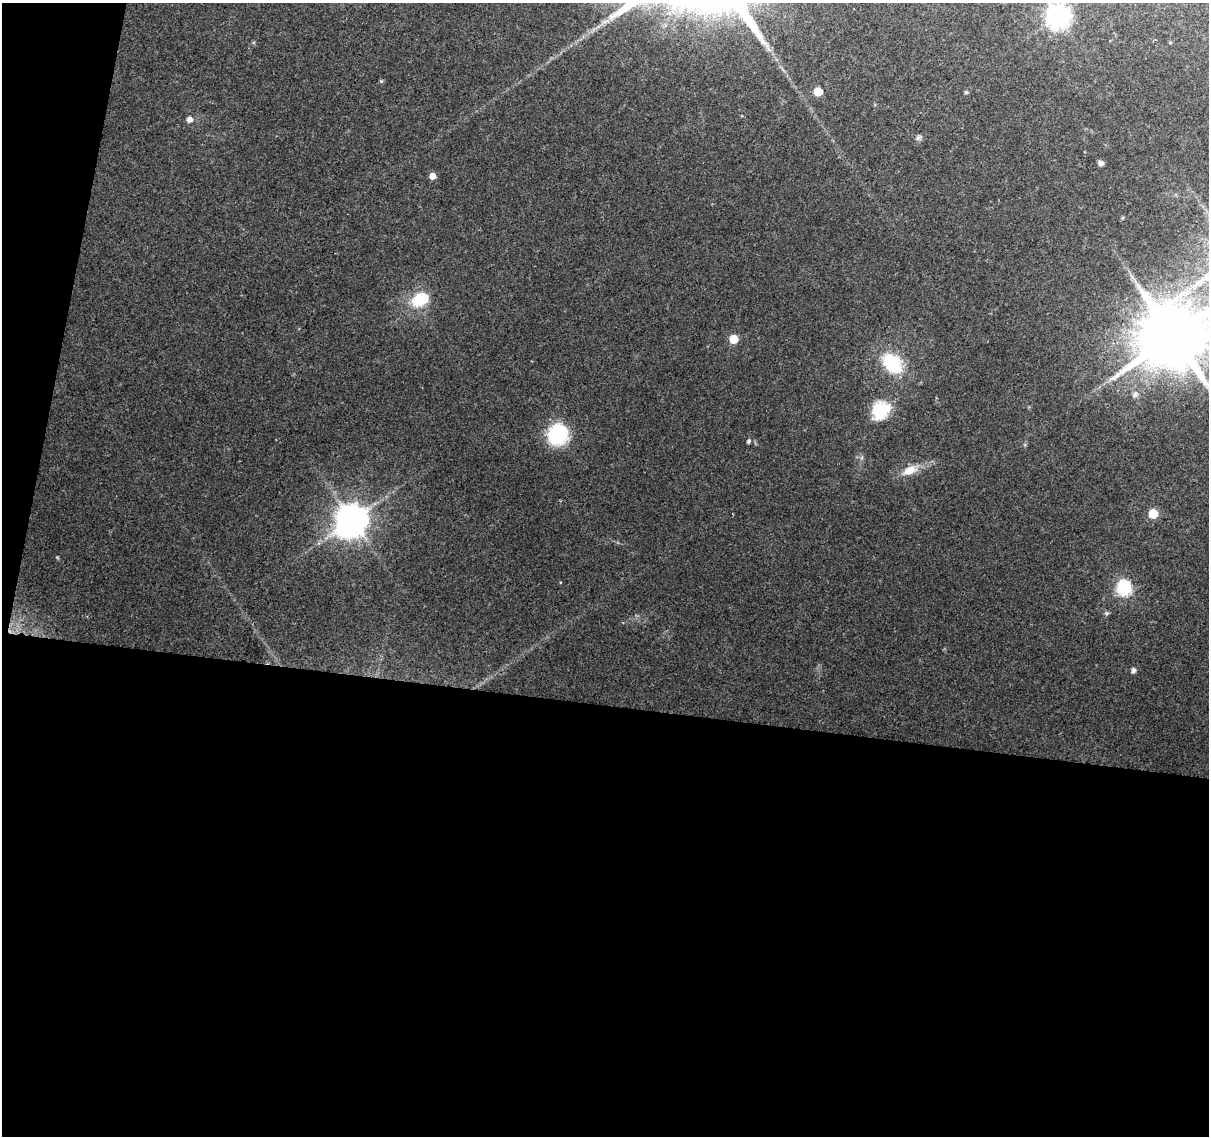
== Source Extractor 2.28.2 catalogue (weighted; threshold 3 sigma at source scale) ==
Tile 13 of 4 x 4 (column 1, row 4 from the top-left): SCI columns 1-1207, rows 225-1358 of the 4835 x 5046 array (HDU 1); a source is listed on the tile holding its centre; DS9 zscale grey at full resolution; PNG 1211 x 1138 px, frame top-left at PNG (2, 3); no overlay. Shown black and unused: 41% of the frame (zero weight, under 2 of 3 exposures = <1% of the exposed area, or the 3 px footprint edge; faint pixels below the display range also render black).
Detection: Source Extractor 2.28.2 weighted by HDU 2 'WHT'; one run over the whole footprint, this tile lists its part. Background 0.138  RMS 0.0098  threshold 0.0441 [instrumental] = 3 sigma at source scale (4.5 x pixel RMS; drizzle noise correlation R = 1.50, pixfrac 1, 0.0396/0.0396 arcsec/px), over >= 5 px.
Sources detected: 22; all 22 listed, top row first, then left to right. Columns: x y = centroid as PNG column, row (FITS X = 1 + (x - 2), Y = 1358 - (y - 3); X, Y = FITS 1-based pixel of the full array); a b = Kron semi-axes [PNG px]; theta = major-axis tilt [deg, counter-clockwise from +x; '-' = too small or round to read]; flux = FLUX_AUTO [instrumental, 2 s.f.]
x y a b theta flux
1058 16 8 8 - 720
381 81 5 4 - 1.2
818 91 5 5 - 28
966 92 5 4 - 1.6
189 119 6 5 - 5.4
918 137 8 6 38 2.4
1100 163 5 5 - 4.3
432 176 5 5 - 10
419 300 14 9 22 47
1173 336 20 17 48 9600
734 339 5 5 - 31
892 363 20 15 -46 54
1135 394 8 6 40 3
881 410 21 17 48 39
558 434 22 21 - 57
749 441 5 4 - 1.6
910 470 18 9 21 13
1153 514 6 6 - 34
352 520 10 9 - 1700
1124 588 7 6 - 160
1106 613 6 4 -44 1.6
1133 670 6 5 - 2.6
Isophote crosses this tile's border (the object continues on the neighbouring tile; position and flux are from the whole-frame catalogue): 2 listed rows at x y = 1058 16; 1173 336